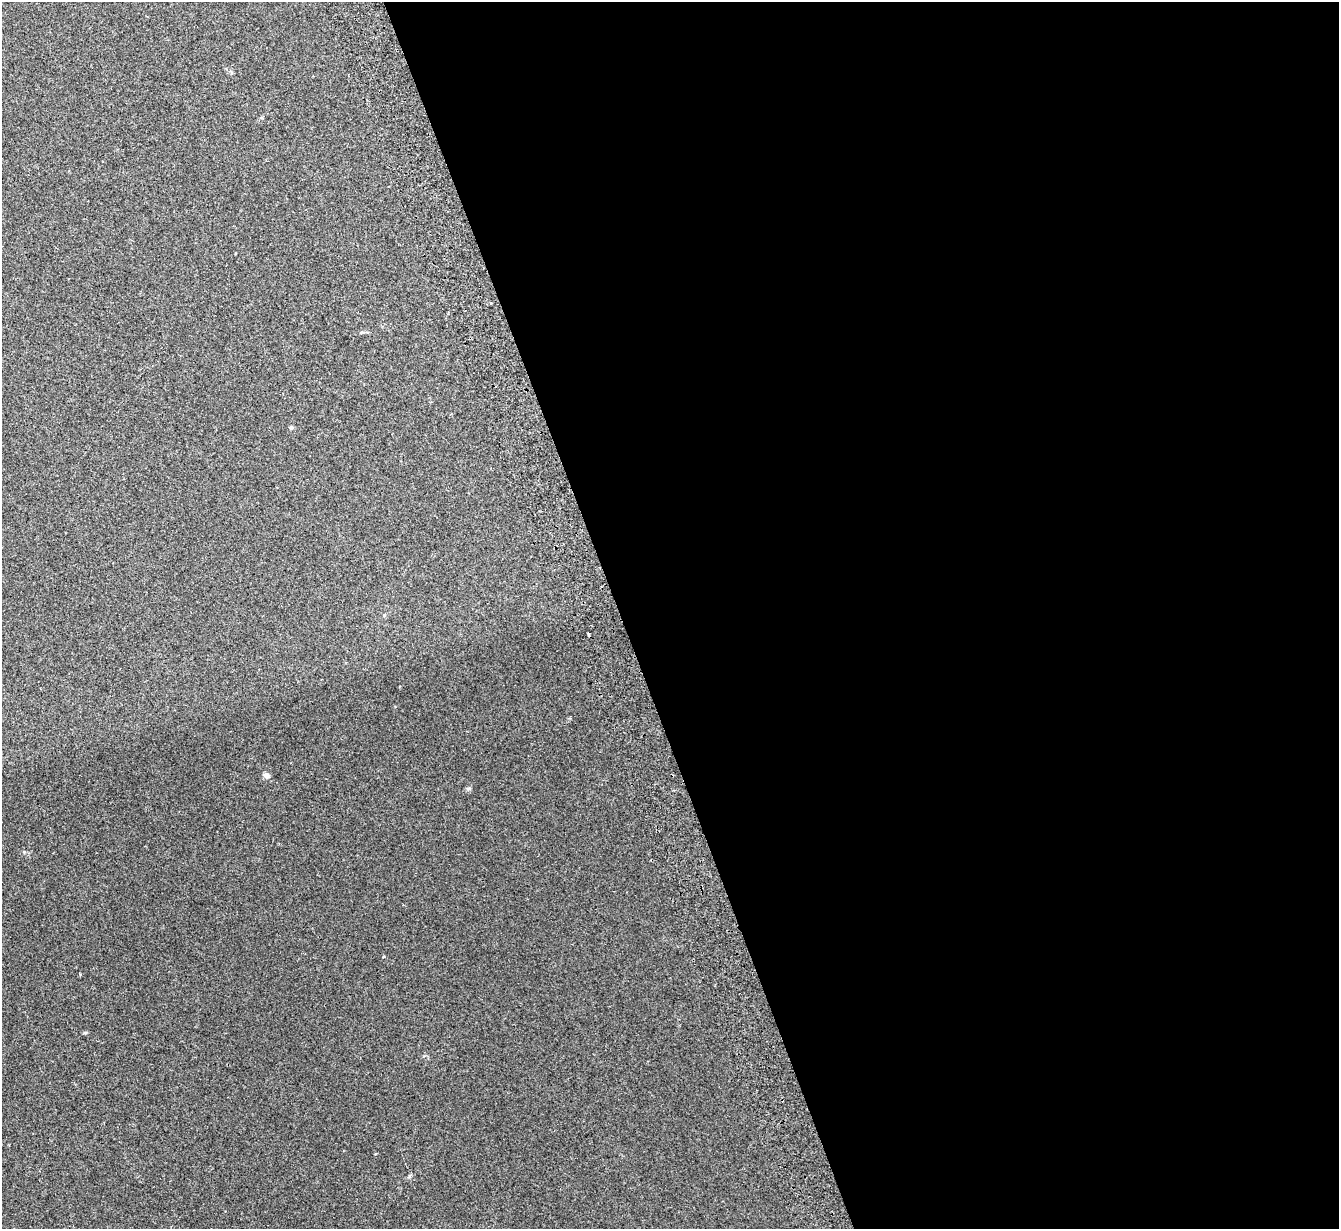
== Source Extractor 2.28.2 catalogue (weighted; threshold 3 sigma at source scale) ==
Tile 8 of 4 x 4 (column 4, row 2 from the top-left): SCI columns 4068-5404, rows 2626-3852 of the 5459 x 5375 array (HDU 1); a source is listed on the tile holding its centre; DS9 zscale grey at full resolution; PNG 1341 x 1231 px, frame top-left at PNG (2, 2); no overlay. Shown black and unused: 54% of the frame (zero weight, under 2 of 3 exposures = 3% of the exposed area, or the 3 px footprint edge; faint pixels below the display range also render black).
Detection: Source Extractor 2.28.2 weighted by HDU 2 'WHT'; one run over the whole footprint, this tile lists its part. Background 0.0807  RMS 0.0082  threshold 0.037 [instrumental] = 3 sigma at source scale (4.5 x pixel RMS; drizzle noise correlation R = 1.50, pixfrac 1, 0.05/0.05 arcsec/px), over >= 5 px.
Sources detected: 4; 1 cosmic-ray / hot-pixel residue — not listed; the other 3 listed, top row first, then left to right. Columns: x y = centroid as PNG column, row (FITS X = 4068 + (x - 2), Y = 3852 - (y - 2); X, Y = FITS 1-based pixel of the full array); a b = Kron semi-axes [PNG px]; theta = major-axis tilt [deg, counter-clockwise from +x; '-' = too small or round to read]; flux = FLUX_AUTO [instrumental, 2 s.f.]
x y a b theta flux
291 427 4 4 - 1.9
589 634 4 2 - 0.99
266 776 9 6 -41 2.5